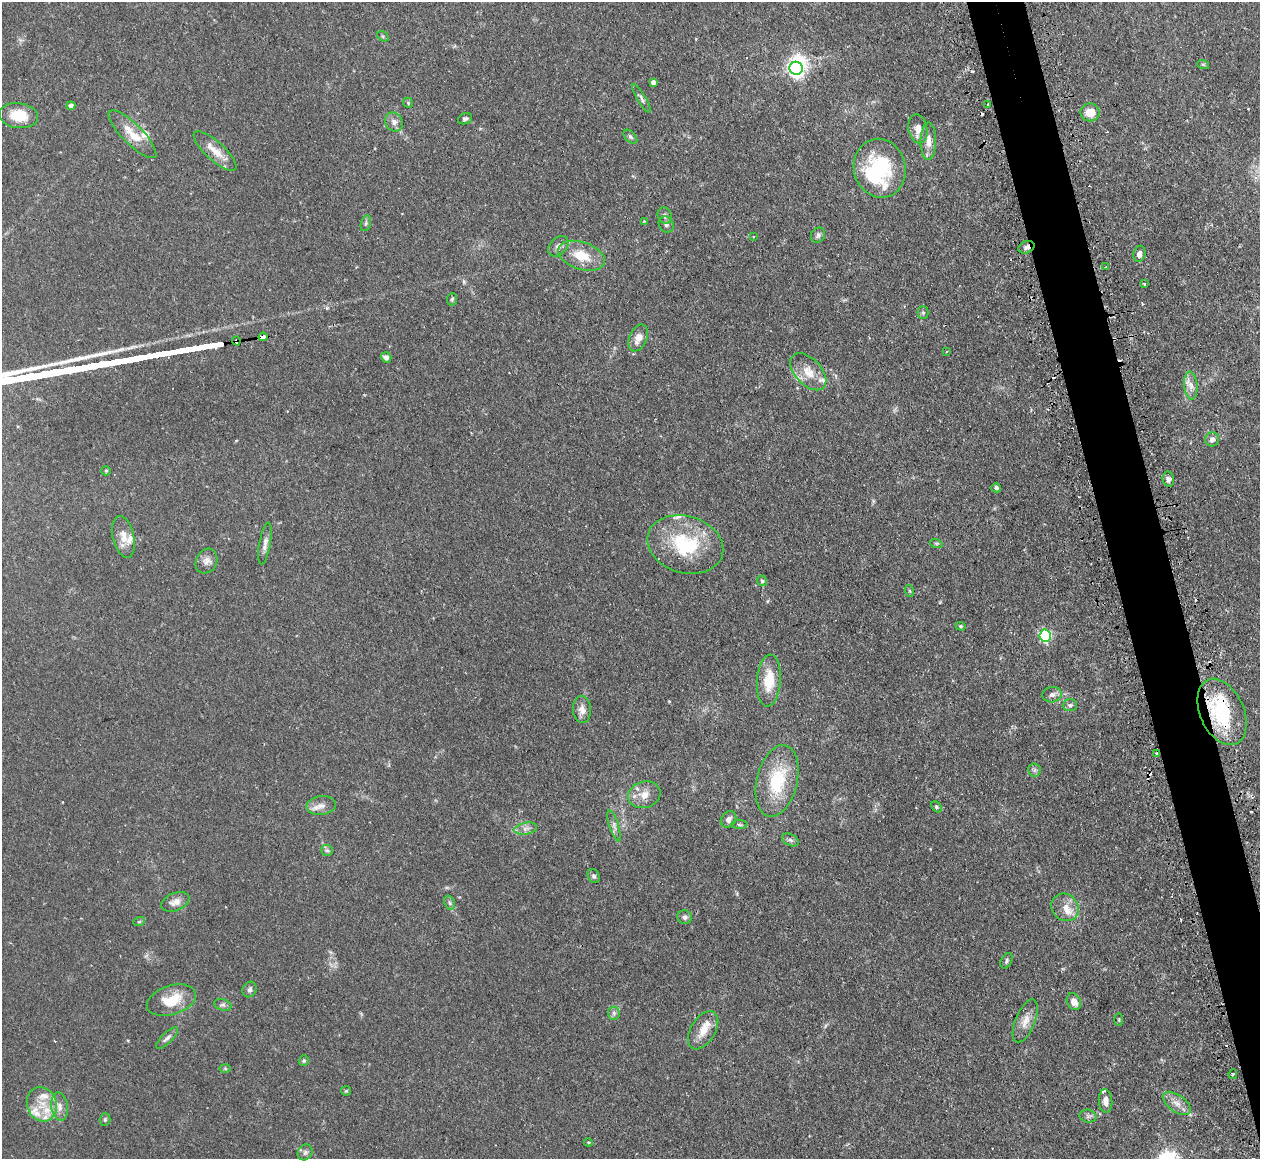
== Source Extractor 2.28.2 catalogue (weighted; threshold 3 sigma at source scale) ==
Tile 6 of 4 x 4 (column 2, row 2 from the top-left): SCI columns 1293-2550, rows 2477-3633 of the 5098 x 5072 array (HDU 1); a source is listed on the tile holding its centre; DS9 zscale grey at full resolution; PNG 1262 x 1161 px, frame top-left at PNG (2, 2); each listed source drawn as its Kron ellipse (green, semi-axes under 4 px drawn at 4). Shown black and unused: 4% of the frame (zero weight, under 2 of 3 exposures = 4% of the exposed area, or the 3 px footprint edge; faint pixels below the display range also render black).
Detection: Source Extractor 2.28.2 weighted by HDU 2 'WHT'; one run over the whole footprint, this tile lists its part. Background 0.105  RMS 0.0067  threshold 0.0304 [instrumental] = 3 sigma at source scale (4.5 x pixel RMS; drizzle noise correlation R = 1.50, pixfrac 1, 0.05/0.05 arcsec/px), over >= 5 px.
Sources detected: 123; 2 inside a brighter object's white glare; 12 cosmic-ray / hot-pixel residue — neither listed nor drawn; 12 inside a brighter listed object's ellipse — not listed separately; the other 97 listed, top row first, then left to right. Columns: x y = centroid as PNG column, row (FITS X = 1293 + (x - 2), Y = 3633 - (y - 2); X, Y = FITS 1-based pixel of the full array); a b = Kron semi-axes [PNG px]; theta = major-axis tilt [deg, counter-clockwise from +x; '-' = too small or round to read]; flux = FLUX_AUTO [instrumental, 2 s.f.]
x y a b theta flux
383 36 6 4 -31 1
1203 64 6 3 -18 0.77
796 68 7 6 - 250
653 82 4 4 - 3.5
641 98 17 4 -59 2
408 103 5 4 - 0.83
988 104 3 2 - 0.91
71 106 4 4 - 4
1090 112 9 9 - 9.2
19 116 19 12 -8 17
465 119 7 5 20 1.6
394 122 10 8 -59 3.4
918 129 14 9 -80 6.2
133 134 32 10 -45 14
630 137 8 5 -45 1.6
928 141 19 8 90 6.3
215 151 27 9 -42 9.5
880 168 29 26 -77 59
665 216 8 7 - 2.1
644 221 4 3 - 0.66
366 223 8 5 76 1.4
666 224 8 7 - 1.9
818 235 8 6 56 2.1
754 236 3 3 - 1
558 246 12 8 45 3.3
1026 247 8 6 23 2.3
1139 254 8 6 76 3.2
582 256 24 13 -18 16
1106 267 3 2 - 0.75
1144 283 3 3 - 1.9
452 299 6 5 - 1.2
923 313 6 5 - 1.1
263 337 4 3 - 240
638 338 14 8 67 6
236 341 4 4 - 4.4
946 352 3 2 - 1
386 357 5 5 - 2.5
808 372 22 13 -47 11
1191 386 14 6 -85 4.3
1212 439 7 7 - 2.9
106 471 5 5 - 0.85
1168 479 8 5 -77 2.6
996 488 5 4 - 1.4
123 537 21 10 -77 8.6
265 543 21 5 80 3.8
936 543 6 4 -18 1
685 544 39 28 -17 46
206 561 13 10 62 4.2
762 581 5 5 - 1.1
910 591 6 4 -71 0.75
961 626 5 4 - 0.85
1045 636 6 6 - 98
769 681 26 12 86 17
1052 695 9 7 11 2.8
1070 705 7 6 - 1.5
582 710 13 9 -88 5.1
1222 712 35 22 -66 54
1157 753 4 2 - 0.55
1034 770 6 6 - 1.6
777 781 36 20 76 35
644 795 16 13 17 8.3
321 806 15 9 6 5.1
936 807 6 4 -43 1
728 819 9 7 49 2.7
739 825 8 4 -1 1.1
614 826 16 4 -73 2.9
526 829 11 6 10 3
790 840 9 5 -27 1.9
327 850 6 5 - 1.3
594 876 7 5 -61 1.7
175 902 15 9 22 5.1
450 903 7 5 -72 1.4
1065 907 15 13 -44 7
685 917 7 6 - 1.9
139 922 6 3 19 0.8
1007 961 8 5 63 1.4
250 990 8 7 - 2
171 1000 25 14 17 18
1074 1002 9 6 -63 5.2
223 1005 9 5 -16 1.7
614 1013 6 6 - 1.8
1119 1019 6 3 90 0.76
1025 1021 23 9 68 7.3
703 1030 21 12 58 9.9
167 1038 14 5 44 2.5
304 1061 5 5 - 1
225 1068 6 4 -1 0.77
1233 1074 5 3 - 1.2
346 1091 5 4 - 0.78
1105 1101 12 7 -87 4.6
1177 1103 16 8 -36 5.4
42 1104 17 15 -70 13
59 1107 14 8 -84 5
1088 1116 8 6 -12 1.7
105 1119 6 5 - 1.1
588 1142 4 3 - 0.6
305 1152 8 7 - 1.9
Overlapping masked pixels (flux is a lower limit): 4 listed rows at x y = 1026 247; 263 337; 236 341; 1222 712